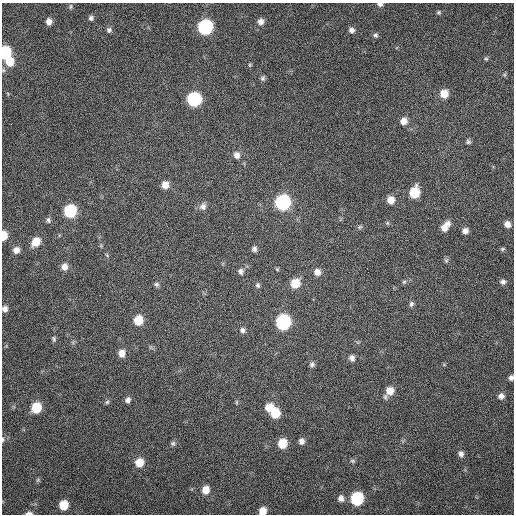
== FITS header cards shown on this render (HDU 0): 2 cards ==
NAXIS1  =                  512 / Axis length
NAXIS2  =                  512 / Axis length

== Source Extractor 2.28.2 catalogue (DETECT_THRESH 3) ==
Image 512 x 512 px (HDU 0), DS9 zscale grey, 1 PNG px = 1 image px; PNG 516 x 516 px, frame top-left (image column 1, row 512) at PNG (2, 3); no overlay
Background 95.9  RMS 6.5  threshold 19.5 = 3 sigma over >= 5 px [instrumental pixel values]
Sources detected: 80; all 80 listed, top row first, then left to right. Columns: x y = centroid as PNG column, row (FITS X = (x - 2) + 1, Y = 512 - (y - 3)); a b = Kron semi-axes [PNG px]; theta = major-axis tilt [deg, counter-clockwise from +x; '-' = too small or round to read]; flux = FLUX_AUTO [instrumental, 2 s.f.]
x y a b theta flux
380 4 6 4 -4 1200
70 6 8 4 89 640
439 12 5 4 - 650
91 18 6 6 - 1100
260 21 8 7 - 2200
49 22 7 6 - 2500
205 27 8 8 - 70000
109 30 7 7 - 1200
352 30 7 6 - 1700
375 35 6 5 - 950
5 53 8 7 - 30000
486 59 5 5 - 610
10 62 10 9 - 7000
250 65 5 5 - 500
263 78 8 5 63 940
444 94 8 8 - 5600
194 99 8 8 - 49000
404 121 7 7 - 3100
468 142 6 6 - 910
237 155 9 8 - 2200
165 185 7 7 - 3800
414 193 9 7 81 13000
391 200 7 7 - 4000
283 202 9 8 - 66000
203 206 9 8 - 2100
70 211 8 8 - 33000
48 220 7 6 - 1000
387 223 5 5 - 590
507 224 6 6 - 2500
445 226 12 7 52 4500
360 227 6 5 - 710
465 231 6 6 - 2100
4 236 8 5 86 6300
36 242 10 8 53 6500
254 249 6 6 - 1200
503 249 6 4 22 630
16 250 8 7 - 2700
107 255 7 2 -46 400
446 261 6 5 - 800
64 267 8 7 - 2900
277 269 4 4 - 500
241 271 8 7 - 1500
317 272 8 8 - 2700
404 282 6 5 - 730
503 282 8 6 -15 1400
295 283 9 8 - 8200
156 284 6 5 - 900
258 285 8 6 -74 1000
411 304 8 6 66 1000
5 309 6 6 - 1900
138 320 8 7 - 9100
283 322 9 8 - 63000
242 330 7 6 - 1300
54 339 8 5 -82 880
122 353 8 7 - 3300
352 358 7 6 - 1700
312 364 7 6 - 1100
511 378 5 5 - 1300
390 391 9 9 - 4900
501 396 7 7 - 1900
128 400 7 6 - 1600
107 402 6 5 - 750
236 402 6 4 -90 530
269 407 10 8 29 5400
36 408 8 7 - 12000
275 413 8 8 - 10000
3 439 6 4 -86 690
301 441 6 6 - 1800
173 443 6 6 - 960
282 443 7 7 - 9100
461 454 8 7 - 1600
352 461 7 5 -1 800
139 463 9 8 - 5900
38 480 6 5 - 640
205 490 9 8 - 4700
341 498 8 7 - 2100
357 499 8 8 - 33000
63 505 7 7 - 8800
262 511 7 6 - 4400
29 513 8 4 2 1400
At the frame edge (FLAGS 8, measured only in part): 8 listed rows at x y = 380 4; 5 53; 4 236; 5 309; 511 378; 3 439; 262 511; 29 513